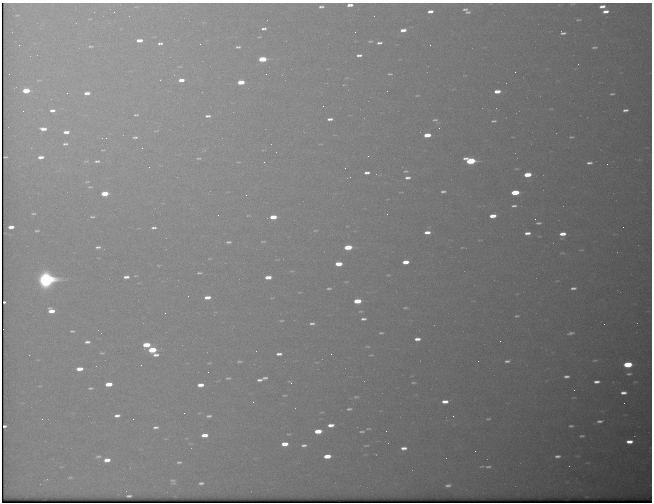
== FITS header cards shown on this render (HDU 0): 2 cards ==
NAXIS1  =                  650 / Width of table row in bytes
NAXIS2  =                  500 / Number of rows in table

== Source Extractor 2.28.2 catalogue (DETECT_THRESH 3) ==
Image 650 x 500 px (HDU 0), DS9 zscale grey, 1 PNG px = 1 image px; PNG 654 x 504 px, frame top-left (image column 1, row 500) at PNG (2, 3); no overlay
Background 569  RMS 3.1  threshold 9.25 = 3 sigma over >= 5 px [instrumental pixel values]
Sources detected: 230; all 230 listed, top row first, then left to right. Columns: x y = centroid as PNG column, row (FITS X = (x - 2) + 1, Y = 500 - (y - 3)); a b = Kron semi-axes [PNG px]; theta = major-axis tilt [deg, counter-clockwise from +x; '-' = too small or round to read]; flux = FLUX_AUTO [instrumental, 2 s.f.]
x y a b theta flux
573 4 5 2 - 180
350 5 6 3 5 1500
602 6 6 3 6 1300
136 7 7 3 1 240
321 7 6 4 6 690
465 9 5 3 - 490
430 11 5 3 - 1300
606 11 6 3 7 1500
467 12 5 3 - 430
17 15 6 2 5 200
578 20 5 3 - 260
264 29 5 3 - 660
403 30 5 3 - 1700
355 32 2 2 - 79
563 33 5 3 - 630
259 37 4 2 - 180
139 40 6 4 1 2200
370 41 6 3 0 300
160 43 6 4 1 680
379 43 5 3 - 720
200 44 2 2 - 93
19 45 3 2 - 160
430 45 2 2 - 230
90 46 9 5 1 500
238 47 5 3 - 500
594 47 6 4 7 430
359 55 5 3 - 750
262 59 6 4 3 8900
578 64 2 2 - 91
180 67 6 3 1 180
515 72 2 2 - 200
266 74 2 2 - 400
390 74 5 3 - 280
39 80 7 3 11 270
181 80 6 3 2 1800
241 82 6 4 3 5000
344 85 4 3 - 150
26 91 6 4 3 4700
497 91 6 4 4 2700
67 93 3 3 - 140
87 93 7 5 2 1700
612 94 6 3 7 360
417 95 6 3 1 220
323 106 2 2 - 210
551 109 5 3 - 180
52 110 8 5 1 1100
625 110 5 3 - 790
23 111 2 2 - 160
136 115 6 3 6 390
208 116 6 3 3 740
330 119 5 3 - 910
435 120 8 4 1 520
494 121 7 4 5 480
439 128 2 2 - 100
43 129 7 4 -5 1700
156 131 8 3 2 250
66 132 6 4 3 1500
427 135 6 3 5 4700
135 137 5 3 - 490
513 137 5 2 - 170
571 137 5 3 - 300
106 138 2 2 - 110
65 144 6 4 5 530
142 148 2 2 - 940
102 150 3 2 - 180
368 156 2 2 - 130
5 157 3 2 - 220
41 157 6 4 4 1300
198 158 8 4 5 430
86 161 7 4 7 330
97 161 6 3 3 510
470 161 7 4 -6 22000
238 162 5 3 - 200
264 162 2 2 - 100
589 163 5 3 - 730
607 164 2 2 - 340
345 168 2 2 - 110
516 169 7 3 0 300
406 171 4 2 - 240
367 173 5 3 - 960
527 175 6 4 4 5800
408 178 5 3 - 740
87 182 6 3 11 250
90 187 7 4 0 280
443 191 5 3 - 500
515 192 6 4 4 9300
105 194 6 4 3 5200
246 195 3 3 - 190
514 206 6 3 4 600
33 214 7 4 -5 420
218 215 3 2 - 170
248 215 7 3 1 230
493 216 6 3 5 3000
92 217 7 4 0 440
273 217 6 4 4 4200
535 219 2 2 - 140
538 223 6 3 4 470
11 227 5 3 - 1600
623 227 2 2 - 380
154 228 5 3 - 610
315 230 6 3 1 250
37 231 7 4 10 450
427 232 6 3 2 1700
527 233 6 3 3 1300
562 234 7 4 4 2300
263 241 7 3 0 290
228 242 7 3 1 530
98 247 7 4 5 720
348 247 6 4 4 8900
462 247 4 2 - 130
581 250 7 4 2 310
562 253 9 4 2 410
209 258 7 3 1 230
277 260 5 3 - 190
405 262 6 4 3 2800
339 264 6 4 3 4500
158 265 6 3 7 220
199 273 7 3 3 410
388 275 5 4 - 260
135 276 6 3 1 240
126 277 6 4 3 1200
268 277 6 3 4 2800
46 279 9 7 2 100000
557 281 5 3 - 190
346 282 5 3 - 230
329 288 5 3 - 430
573 288 7 4 5 770
299 292 4 2 - 160
207 297 6 3 3 2000
272 298 5 3 - 180
357 301 6 4 3 6700
5 302 3 2 - 510
405 308 6 3 0 310
51 311 7 5 -15 2800
361 311 5 2 - 240
165 313 2 2 - 120
517 316 4 3 - 280
363 319 5 3 - 680
281 321 5 3 - 290
312 323 6 4 2 630
604 324 2 2 - 470
72 331 7 4 0 430
381 333 4 2 - 320
571 333 9 4 12 630
417 339 6 3 3 1300
500 341 2 2 - 100
87 342 7 4 2 830
146 345 6 4 4 6200
367 346 7 3 0 260
152 350 6 4 3 9900
102 353 6 4 -1 310
279 354 5 3 - 970
331 354 2 2 - 340
156 355 7 4 2 990
371 355 5 2 - 190
38 360 6 3 -17 210
595 360 7 3 4 270
239 361 6 3 -3 320
478 361 2 2 - 350
507 361 6 3 6 610
317 362 6 3 1 200
209 363 4 2 - 190
628 364 6 4 3 12000
141 365 2 2 - 160
79 369 6 4 5 2900
208 372 2 2 - 140
629 374 4 3 - 380
566 376 6 3 1 790
228 378 5 3 - 350
265 378 5 3 - 510
259 380 6 3 7 750
597 382 6 3 4 1000
291 383 5 3 - 350
413 383 5 2 - 290
109 384 6 4 4 4200
200 385 6 4 4 2100
39 386 6 2 -4 180
90 388 6 3 8 400
574 390 2 2 - 120
623 393 6 3 1 1100
284 395 5 2 - 220
356 397 8 5 7 490
573 397 7 3 1 230
253 402 3 3 - 190
445 402 6 4 1 2000
624 403 2 2 - 78
295 408 2 2 - 95
349 409 8 4 4 570
322 412 7 2 9 190
184 413 3 2 - 190
117 416 6 3 6 920
209 416 8 4 5 630
453 416 3 2 - 180
42 419 2 2 - 280
133 419 2 2 - 230
488 419 7 4 2 400
600 421 6 3 5 670
331 425 6 4 5 1700
5 426 3 3 - 590
571 426 6 3 1 430
156 427 6 4 6 690
368 429 6 3 4 300
318 431 6 4 3 4400
386 431 2 2 - 550
362 432 6 4 8 440
289 434 6 4 -1 240
204 435 6 4 4 2600
582 436 5 3 - 400
166 439 5 3 - 180
629 442 6 4 2 2000
284 444 6 4 3 3200
304 445 7 4 6 760
366 445 6 2 1 260
404 448 6 4 2 1200
475 451 2 2 - 510
98 456 8 5 10 480
327 456 6 4 5 3900
557 456 5 3 - 760
446 458 2 2 - 79
107 460 6 4 6 2100
179 462 5 3 - 420
587 463 5 3 - 150
482 466 8 4 15 380
569 466 2 2 - 81
488 467 9 5 5 600
70 477 6 3 5 330
173 481 5 4 - 470
201 483 5 3 - 530
448 485 6 3 5 660
129 496 5 2 - 420
At the frame edge (FLAGS 8, measured only in part): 2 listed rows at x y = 573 4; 350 5